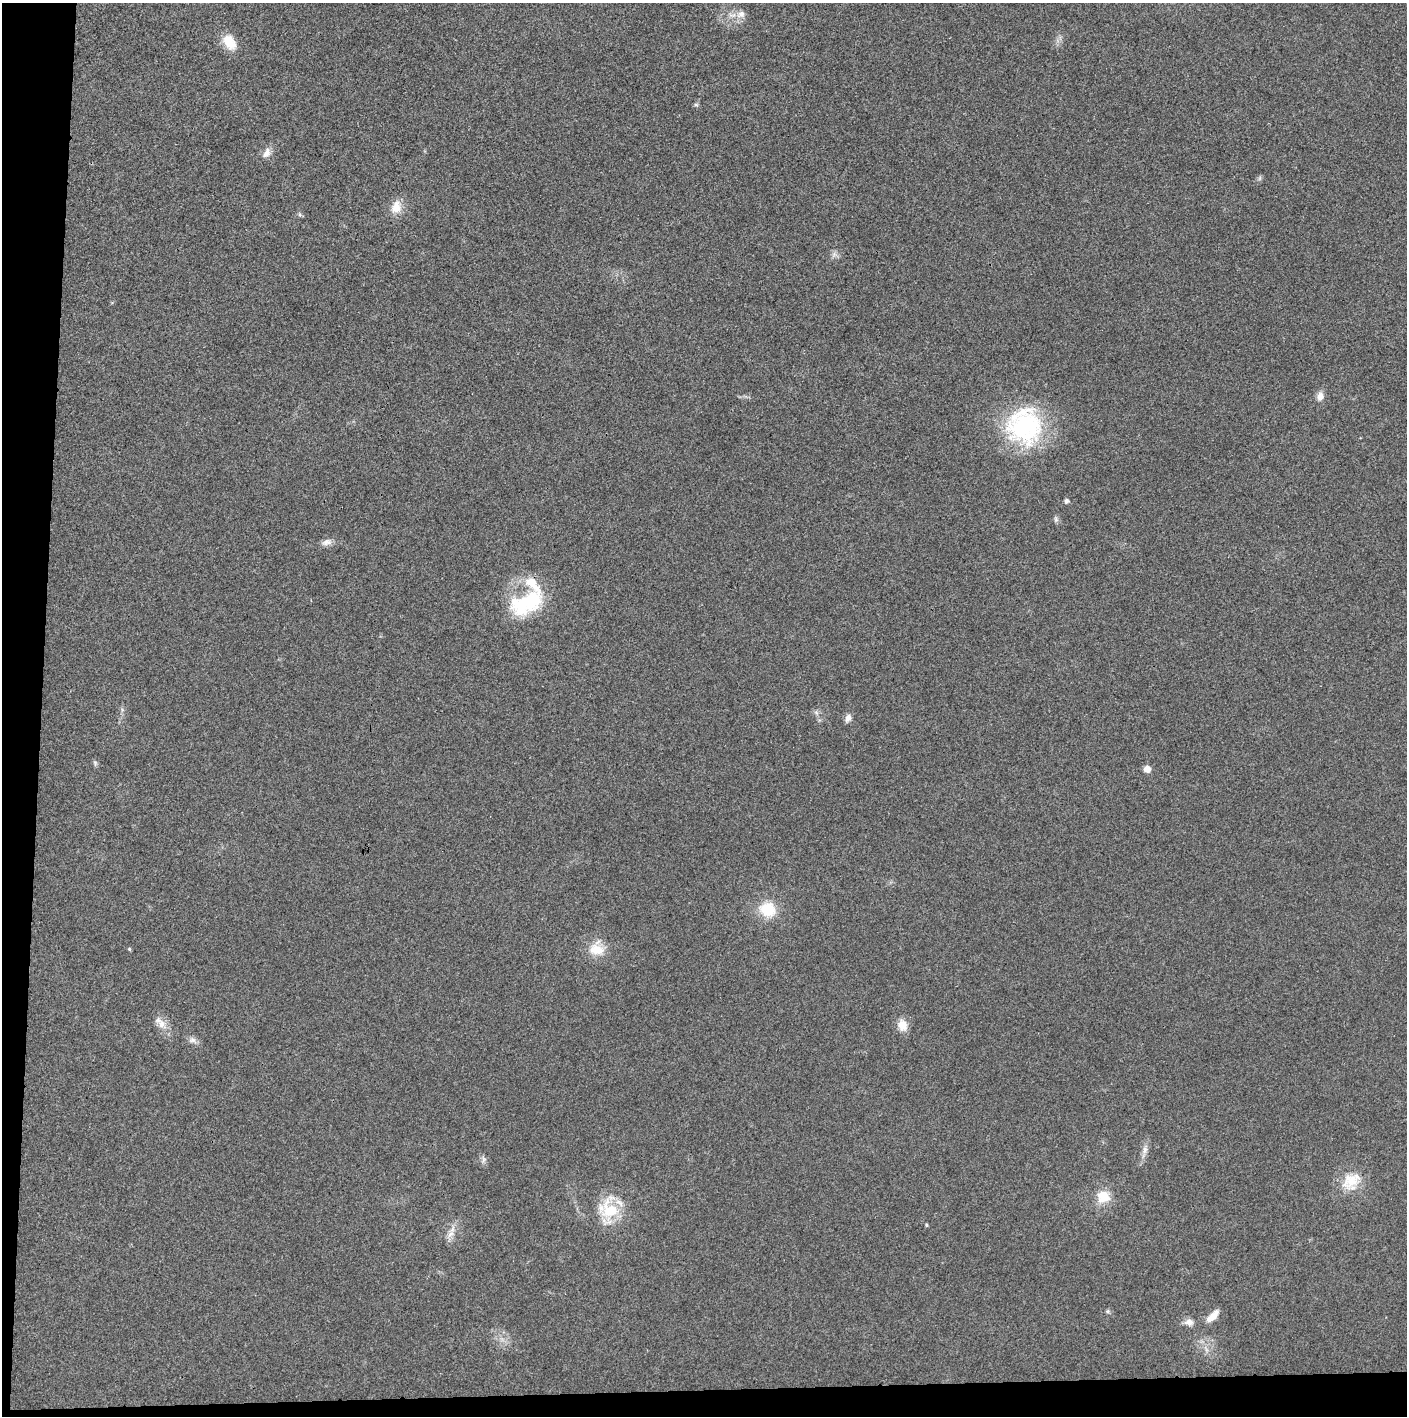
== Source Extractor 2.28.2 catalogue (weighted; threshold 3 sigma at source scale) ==
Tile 7 of 3 x 3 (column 1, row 3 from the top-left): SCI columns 2-1406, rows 1-1414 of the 4221 x 4243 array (HDU 1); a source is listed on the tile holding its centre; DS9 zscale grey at full resolution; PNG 1409 x 1418 px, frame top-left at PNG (2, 3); no overlay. Shown black and unused: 5% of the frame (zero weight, under 3 of 4 exposures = <1% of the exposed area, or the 3 px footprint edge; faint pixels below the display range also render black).
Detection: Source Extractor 2.28.2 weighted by HDU 2 'WHT'; one run over the whole footprint, this tile lists its part. Background 0.0253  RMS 0.0059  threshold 0.0267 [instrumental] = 3 sigma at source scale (4.5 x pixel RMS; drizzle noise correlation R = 1.50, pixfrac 1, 0.05/0.05 arcsec/px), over >= 5 px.
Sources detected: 36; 2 inside a brighter listed object's ellipse — not listed separately; the other 34 listed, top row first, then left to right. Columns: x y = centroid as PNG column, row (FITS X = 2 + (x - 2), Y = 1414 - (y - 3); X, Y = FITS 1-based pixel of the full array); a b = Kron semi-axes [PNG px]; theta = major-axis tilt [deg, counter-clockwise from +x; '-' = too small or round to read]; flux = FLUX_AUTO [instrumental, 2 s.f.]
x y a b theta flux
741 14 12 9 25 4.7
229 42 20 13 -59 11
696 105 7 5 5 0.99
267 153 15 9 62 4.1
1260 178 7 4 71 1
396 207 17 12 79 7.6
299 214 6 4 -71 0.91
834 254 7 7 - 2
1320 396 11 8 79 4
1026 427 46 42 27 76
1066 501 5 4 - 1.9
1056 519 8 6 -70 1.4
327 542 15 8 19 3.4
522 604 35 32 49 37
816 713 8 4 -45 1.4
848 718 10 7 66 3.2
95 763 8 5 -77 1.2
1147 769 5 5 - 6.6
768 909 21 18 -21 17
129 949 5 4 - 0.75
597 950 21 15 -9 12
162 1024 15 10 -48 5.8
902 1025 15 11 -73 7.2
192 1040 12 8 -20 2.8
1145 1150 12 7 73 3.4
483 1160 10 6 72 1.8
1351 1181 28 20 41 16
1103 1197 18 17 - 12
610 1210 34 22 81 26
926 1225 4 4 - 0.68
450 1234 13 8 48 4.4
1108 1311 6 5 - 1.1
1213 1316 18 7 45 6.7
1189 1322 11 9 -11 3.8